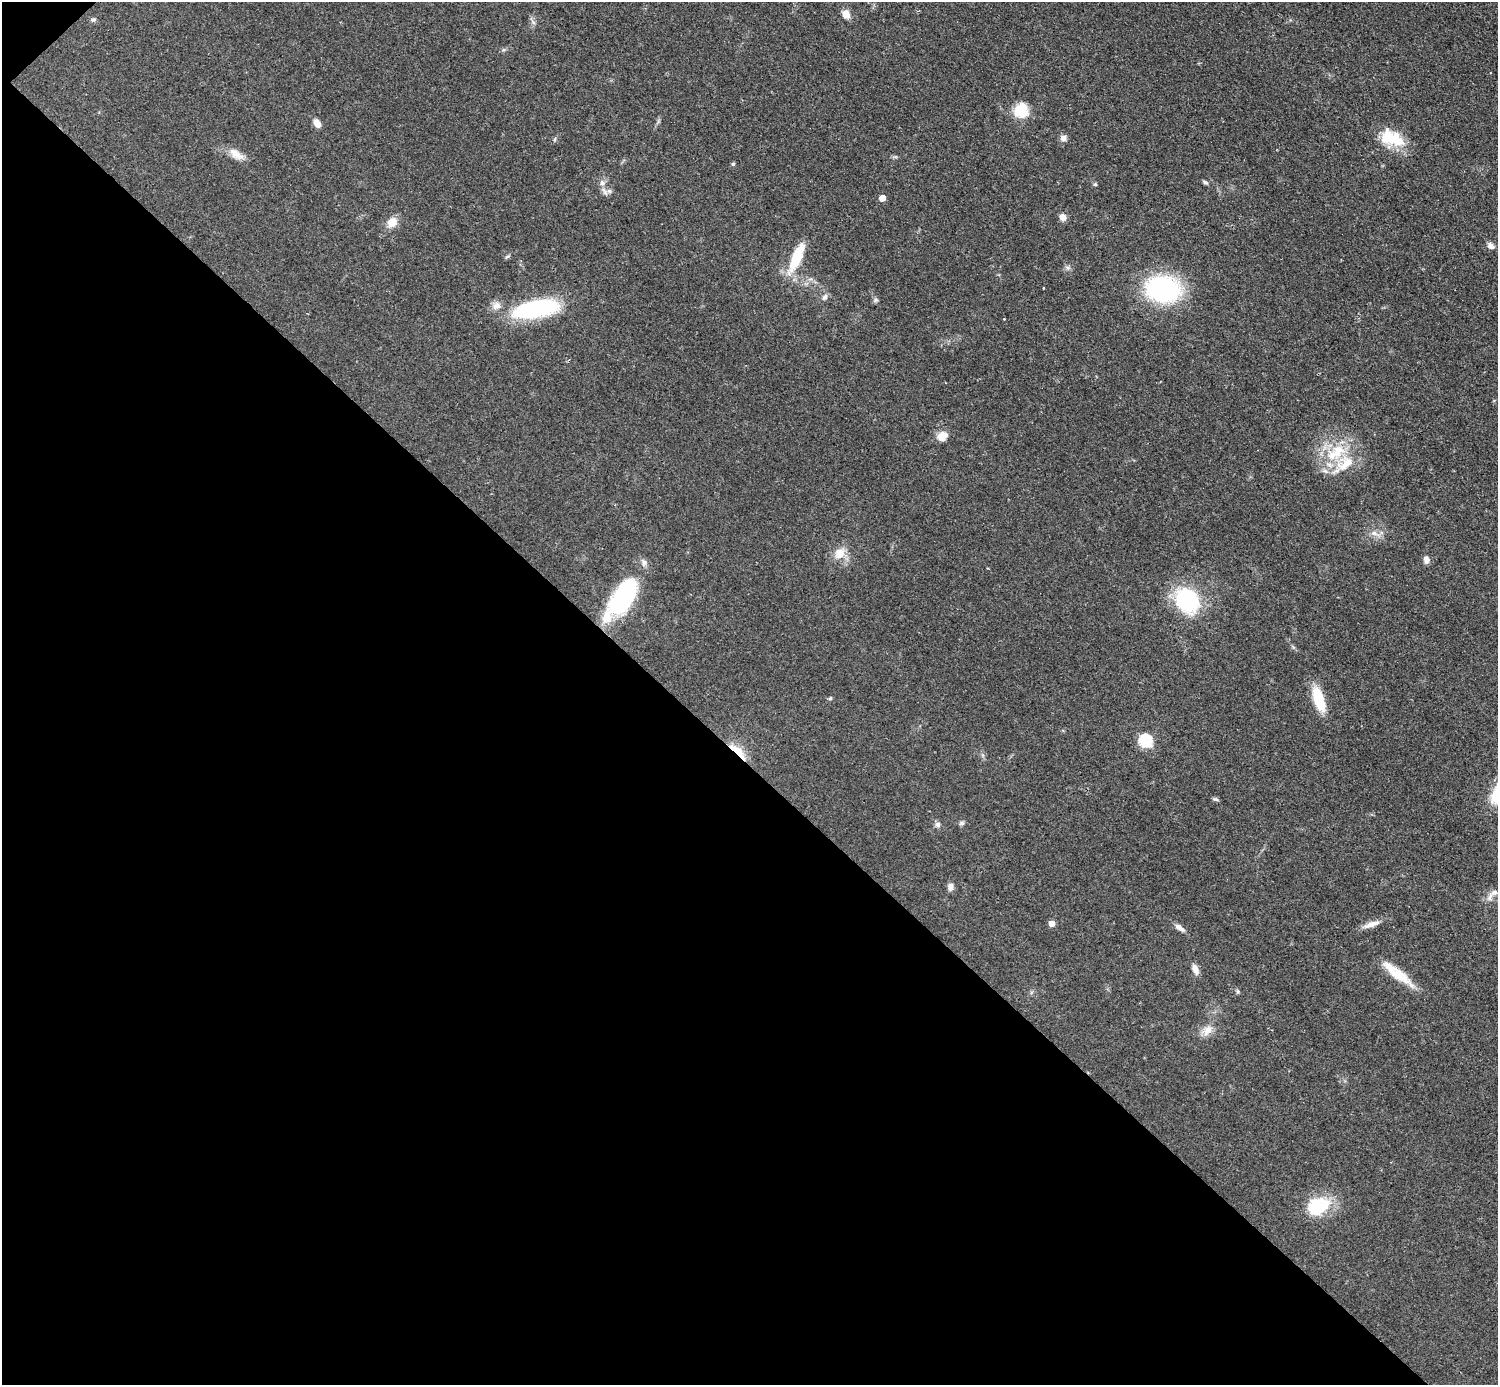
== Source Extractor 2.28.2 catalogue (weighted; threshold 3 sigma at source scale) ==
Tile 9 of 4 x 4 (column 1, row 3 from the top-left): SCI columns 6-1501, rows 1690-3072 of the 5993 x 5993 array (HDU 1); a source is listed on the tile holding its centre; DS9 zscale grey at full resolution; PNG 1500 x 1387 px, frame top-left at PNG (2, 2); no overlay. Shown black and unused: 45% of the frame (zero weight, under 2 of 3 exposures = <1% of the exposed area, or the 3 px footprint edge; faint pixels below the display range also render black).
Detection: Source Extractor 2.28.2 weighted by HDU 2 'WHT'; one run over the whole footprint, this tile lists its part. Background 0.0509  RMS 0.0071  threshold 0.0321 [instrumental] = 3 sigma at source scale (4.5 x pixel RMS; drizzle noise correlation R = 1.50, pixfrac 1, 0.05/0.05 arcsec/px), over >= 5 px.
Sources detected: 56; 2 inside a brighter object's white glare — not listed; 5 inside a brighter listed object's ellipse — not listed separately; the other 49 listed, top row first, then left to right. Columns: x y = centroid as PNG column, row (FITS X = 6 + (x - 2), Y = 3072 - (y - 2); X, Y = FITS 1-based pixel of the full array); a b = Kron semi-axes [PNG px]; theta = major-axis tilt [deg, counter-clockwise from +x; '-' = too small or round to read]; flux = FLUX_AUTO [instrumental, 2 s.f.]
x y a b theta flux
846 14 10 8 -60 6.3
93 20 7 5 14 1.4
1021 111 16 16 - 18
317 123 10 6 -59 4.9
1063 138 8 7 - 3.4
1391 138 31 17 -21 25
555 139 6 4 71 0.94
236 154 22 10 -36 8
733 164 5 4 - 1.1
1205 182 7 5 -18 1.3
602 183 9 7 -72 3.2
1095 184 5 4 - 0.96
882 198 5 5 - 8.1
1063 217 8 7 - 4.3
392 222 13 11 44 8.2
1491 246 9 7 -34 3.4
508 256 7 3 19 1
797 257 30 9 67 30
1068 268 6 6 - 1.8
1163 289 25 19 -9 130
825 297 8 7 - 2.7
876 300 7 6 - 1.5
536 308 51 17 11 80
1004 319 3 2 - 0.69
942 436 12 10 29 7.7
1336 452 35 18 37 32
1374 533 11 6 -21 3.6
840 553 17 13 52 10
1426 560 9 6 -85 3.8
644 562 11 7 -85 3
623 597 38 21 56 92
1187 601 26 23 -42 65
830 698 6 4 42 0.97
1319 699 30 11 -72 22
1146 741 6 6 - 86
738 751 26 7 -43 15
1215 799 8 4 -16 1.3
962 823 8 6 15 1.6
938 825 8 7 - 2.4
950 887 8 7 - 3.8
1494 892 11 7 17 3.6
1052 923 5 5 - 5.9
1371 924 25 7 19 6.2
1179 928 14 6 -35 3.8
1195 969 13 7 -69 4.6
1397 974 46 11 -38 19
1238 991 6 5 - 1.1
1207 1030 16 11 60 7
1318 1206 31 21 23 31
Overlapping masked pixels (flux is a lower limit): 1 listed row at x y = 738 751